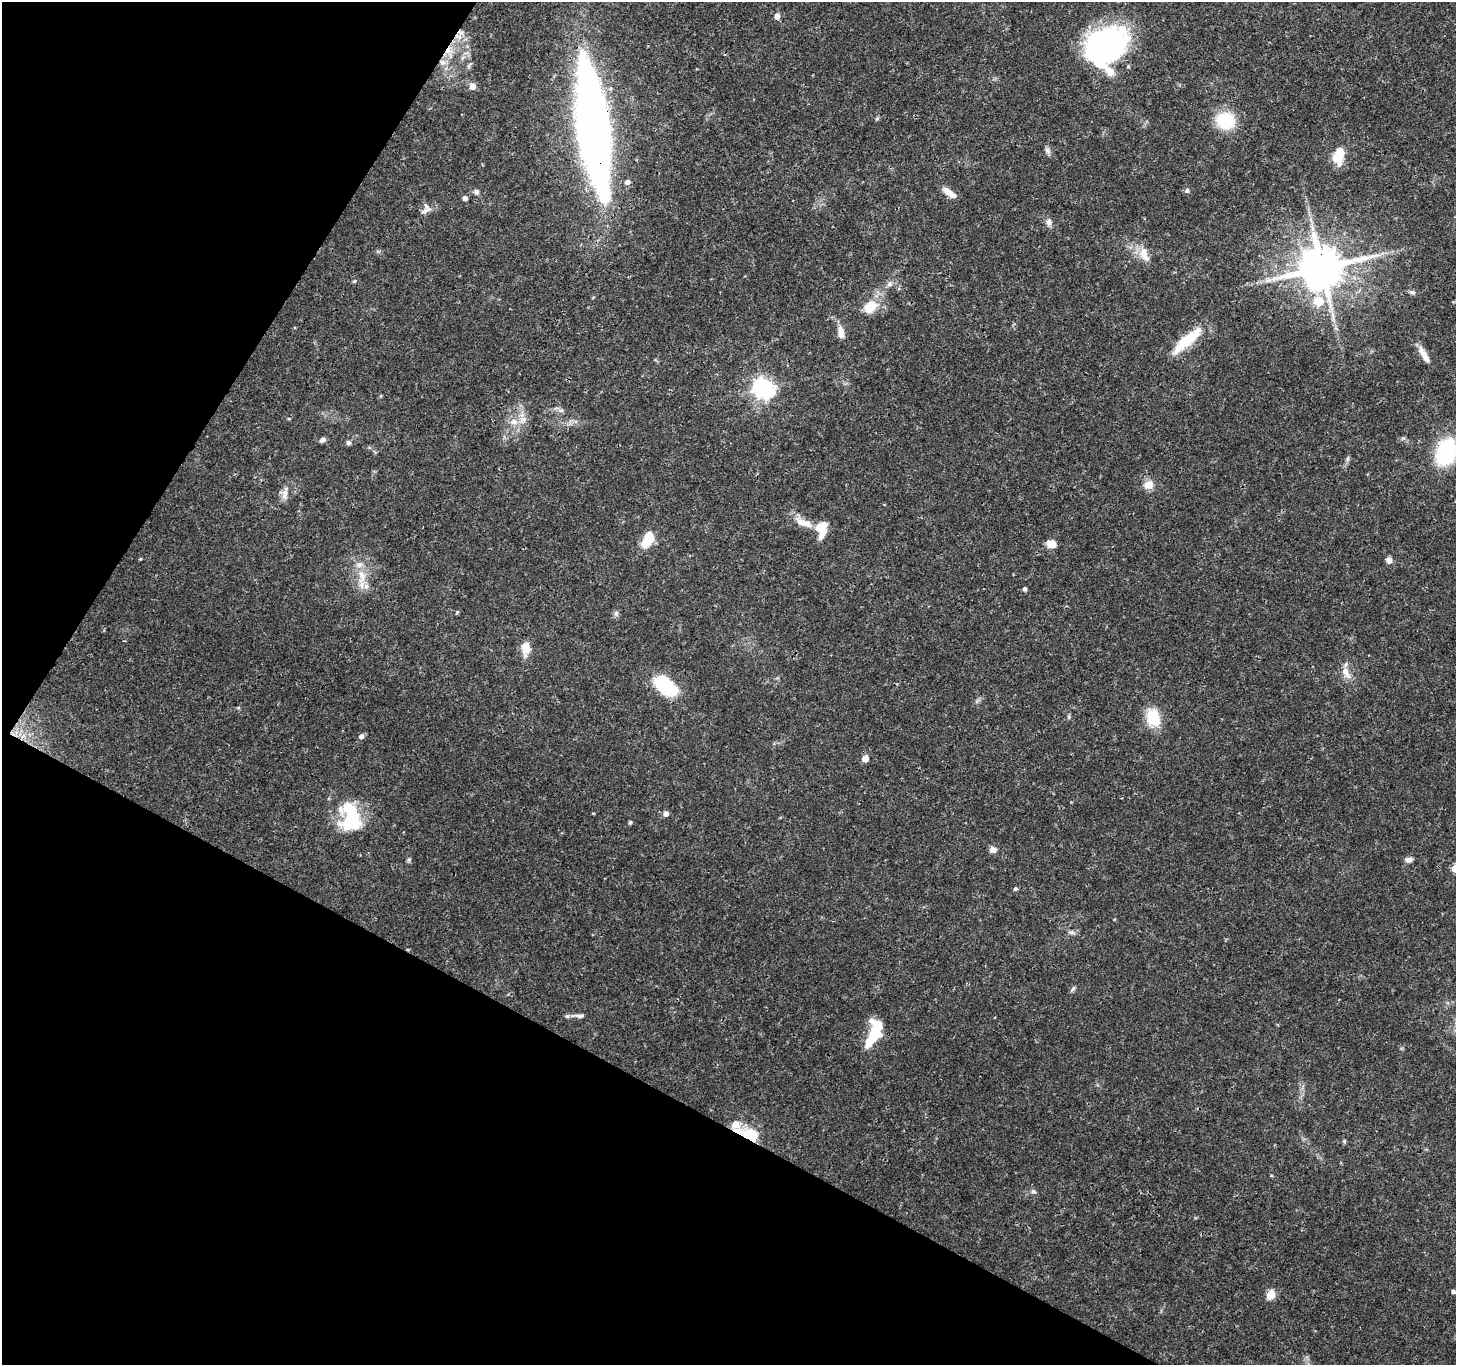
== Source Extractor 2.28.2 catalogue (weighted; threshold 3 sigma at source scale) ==
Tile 9 of 4 x 4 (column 1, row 3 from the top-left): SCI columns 7-1460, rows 1562-2924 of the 5834 x 5916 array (HDU 1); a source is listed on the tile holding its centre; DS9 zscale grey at full resolution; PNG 1458 x 1367 px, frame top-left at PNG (2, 2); no overlay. Shown black and unused: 27% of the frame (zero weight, under 3 of 4 exposures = <1% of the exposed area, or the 3 px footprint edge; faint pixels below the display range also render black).
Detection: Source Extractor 2.28.2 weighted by HDU 2 'WHT'; one run over the whole footprint, this tile lists its part. Background 0.0345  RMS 0.0022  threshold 0.00979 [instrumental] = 3 sigma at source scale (4.5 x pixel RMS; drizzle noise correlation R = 1.50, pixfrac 1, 0.0396/0.0396 arcsec/px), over >= 5 px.
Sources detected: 85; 4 inside a brighter object's white glare — not listed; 7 inside a brighter listed object's ellipse — not listed separately; the other 74 listed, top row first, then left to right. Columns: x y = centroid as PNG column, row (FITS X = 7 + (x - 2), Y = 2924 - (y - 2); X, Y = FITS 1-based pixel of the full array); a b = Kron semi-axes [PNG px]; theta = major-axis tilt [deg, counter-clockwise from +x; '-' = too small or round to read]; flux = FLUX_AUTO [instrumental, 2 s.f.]
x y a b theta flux
777 16 5 5 - 1.6
461 33 9 8 - 1.4
1110 42 54 31 18 40
449 50 13 10 37 2.7
442 62 9 6 -16 1.1
469 66 8 4 64 0.48
473 86 6 6 - 1.6
877 119 6 5 - 0.33
1225 121 16 15 - 12
594 127 109 23 -83 220
1048 151 9 7 -57 0.77
1339 156 18 11 78 5.2
627 182 6 5 - 1
1187 191 6 5 - 0.6
476 192 7 6 - 0.62
949 192 19 7 -35 2.1
465 198 5 5 - 0.94
425 211 20 6 25 1.2
1049 222 11 8 -87 1
1144 254 23 12 -68 3
1322 268 13 11 25 1000
1269 280 7 5 44 0.65
354 281 5 4 - 0.3
889 284 8 7 - 0.83
1412 292 7 5 -1 0.54
1319 301 16 14 -19 4.3
870 306 16 12 38 4.7
841 333 13 7 -80 2.2
1184 342 37 13 45 6.9
1424 355 23 7 -60 2.2
763 388 7 7 - 130
561 410 8 6 9 0.62
289 419 5 3 - 0.22
514 422 12 9 2 1.8
322 440 7 6 - 0.71
349 443 6 6 - 0.53
1446 453 21 15 71 24
1347 459 7 4 71 0.44
1148 485 12 10 22 2.2
285 493 19 7 80 1.5
801 523 21 10 -42 2.5
822 532 17 12 -75 4.2
648 539 18 11 66 5.1
1051 544 10 7 -20 2.5
140 559 5 3 - 0.19
1389 560 8 7 - 0.9
362 576 24 11 -85 4.2
1025 589 5 4 - 0.59
457 612 5 4 - 0.24
616 613 8 6 89 0.61
526 648 14 10 -87 3
1346 672 19 9 -62 2.2
667 686 26 13 -37 16
977 701 12 3 31 0.44
1153 717 16 11 -75 9.7
361 736 6 6 - 0.77
865 759 5 5 - 3.5
351 811 28 18 -36 10
666 814 6 5 - 1.1
630 822 4 4 - 0.4
993 850 8 7 - 1.2
409 860 7 4 89 0.38
1408 860 9 6 3 0.94
1455 868 5 5 - 5.7
1015 889 5 5 - 0.42
1072 932 8 5 -16 0.62
1073 988 7 5 57 0.45
579 1016 14 5 1 0.83
874 1033 29 12 70 11
750 1135 23 10 -24 8
1344 1141 5 5 - 0.3
1033 1191 7 6 - 0.56
1453 1292 4 4 - 0.6
1271 1295 5 5 - 9.3
Overlapping masked pixels (flux is a lower limit): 6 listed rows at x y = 461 33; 449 50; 442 62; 594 127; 1322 268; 750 1135
Isophote crosses this tile's border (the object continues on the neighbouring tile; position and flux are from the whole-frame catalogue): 2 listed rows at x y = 1446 453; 1455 868